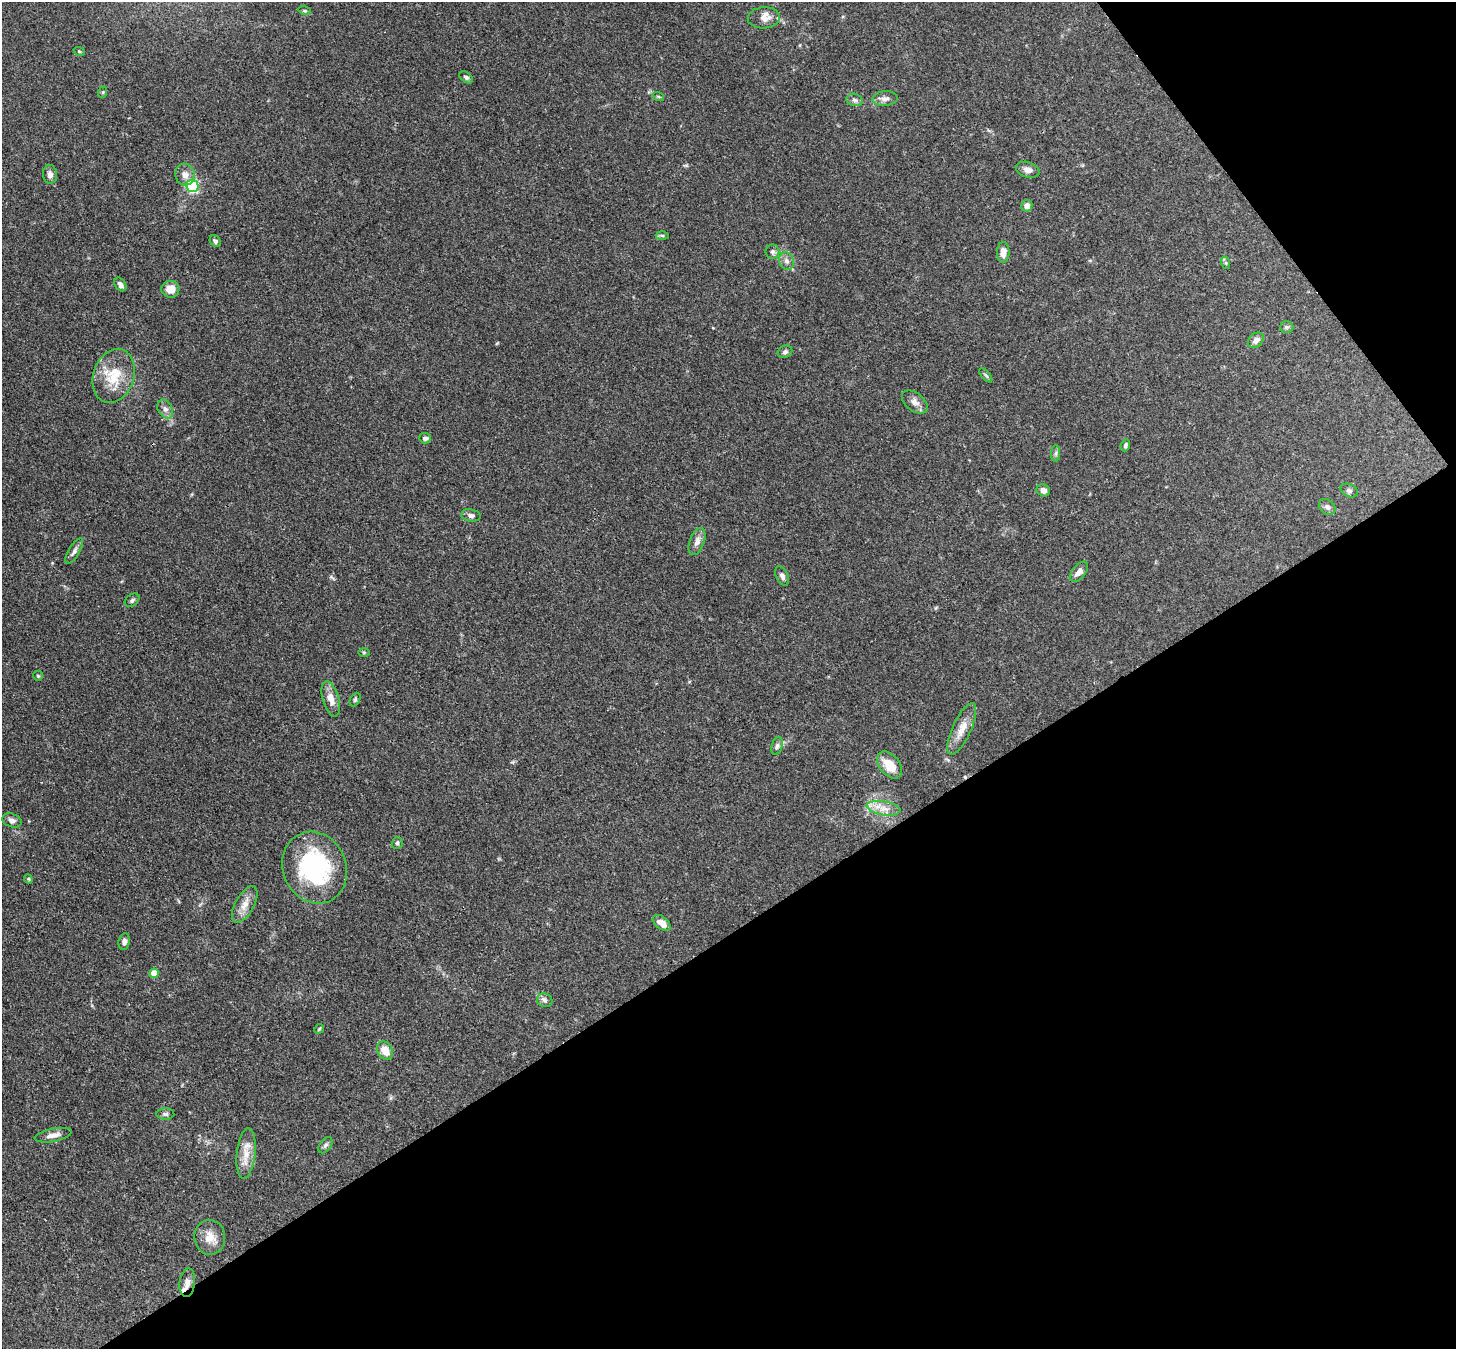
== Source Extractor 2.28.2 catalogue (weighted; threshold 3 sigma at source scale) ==
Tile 12 of 4 x 4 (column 4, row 3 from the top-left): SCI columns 4442-5895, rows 1557-2903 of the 5972 x 5944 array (HDU 1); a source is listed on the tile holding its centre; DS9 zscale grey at full resolution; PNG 1458 x 1351 px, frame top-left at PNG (2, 2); each listed source drawn as its Kron ellipse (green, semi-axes under 4 px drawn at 4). Shown black and unused: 35% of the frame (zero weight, under 3 of 4 exposures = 7% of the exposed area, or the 3 px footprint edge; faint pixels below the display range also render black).
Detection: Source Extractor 2.28.2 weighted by HDU 2 'WHT'; one run over the whole footprint, this tile lists its part. Background 0.157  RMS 0.0047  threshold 0.0213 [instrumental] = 3 sigma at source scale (4.5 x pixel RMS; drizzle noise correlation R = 1.50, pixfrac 1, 0.05/0.05 arcsec/px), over >= 5 px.
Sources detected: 68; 1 cosmic-ray / hot-pixel residue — neither listed nor drawn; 2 inside a brighter listed object's ellipse — not listed separately; the other 65 listed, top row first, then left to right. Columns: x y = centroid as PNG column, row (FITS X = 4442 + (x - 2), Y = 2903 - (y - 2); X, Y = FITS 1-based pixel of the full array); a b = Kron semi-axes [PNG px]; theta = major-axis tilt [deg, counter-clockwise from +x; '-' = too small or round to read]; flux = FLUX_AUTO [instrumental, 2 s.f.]
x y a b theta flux
305 11 6 4 -17 0.68
764 18 16 10 4 3.9
79 51 6 3 -19 0.6
466 77 7 5 -38 1.2
103 92 6 3 72 0.51
658 96 6 3 -20 0.55
885 99 12 7 4 2.4
855 100 8 6 -17 1.5
1028 170 12 7 -16 2.5
50 174 9 7 -85 2
185 175 11 9 -76 3.1
192 186 6 6 - 59
1027 206 6 5 - 2.8
662 235 6 4 -2 0.82
215 241 6 5 - 1.1
773 252 7 7 - 1.4
1003 252 10 6 89 3.7
786 261 9 7 -66 2
1226 263 6 4 -71 0.67
120 284 7 5 -55 1.9
170 289 9 8 - 5.1
1286 327 7 5 -1 0.91
1256 340 9 6 42 2.3
785 352 7 6 - 1.3
986 375 8 4 -49 0.77
114 376 27 20 72 15
915 402 15 9 -39 2.9
165 409 10 7 -61 2.1
425 438 6 5 - 1.5
1125 445 6 4 71 0.97
1056 453 8 4 89 0.98
1043 490 7 6 - 2.3
1349 490 9 6 -27 1.3
1327 507 9 7 -44 1.8
471 515 10 6 -9 1.6
697 541 14 7 71 2.9
74 551 14 5 59 1.9
1079 572 12 6 50 2.8
782 576 10 6 -64 1.6
132 600 8 5 38 1.1
364 652 6 4 0 0.52
38 676 5 4 - 0.61
331 699 18 8 -74 5.3
355 700 7 5 64 0.81
962 729 28 9 66 6.4
777 746 9 5 74 1.3
890 765 15 10 -51 8.9
883 808 17 7 -9 4.6
12 820 10 6 -19 2.1
397 843 6 5 - 1.1
315 868 36 31 -67 60
28 879 4 4 - 0.65
245 904 20 9 61 4.9
662 923 10 6 -38 4.8
124 941 8 5 79 1.7
154 973 4 4 - 7.9
545 1000 8 6 -19 1.5
319 1029 5 4 - 0.55
385 1051 9 7 -61 6.2
165 1114 9 5 -1 1.2
53 1135 19 6 11 3.4
325 1145 9 5 52 1.3
246 1153 25 9 84 6.8
210 1237 17 15 -84 6.5
187 1283 14 8 83 3.1
Overlapping masked pixels (flux is a lower limit): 1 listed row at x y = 187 1283